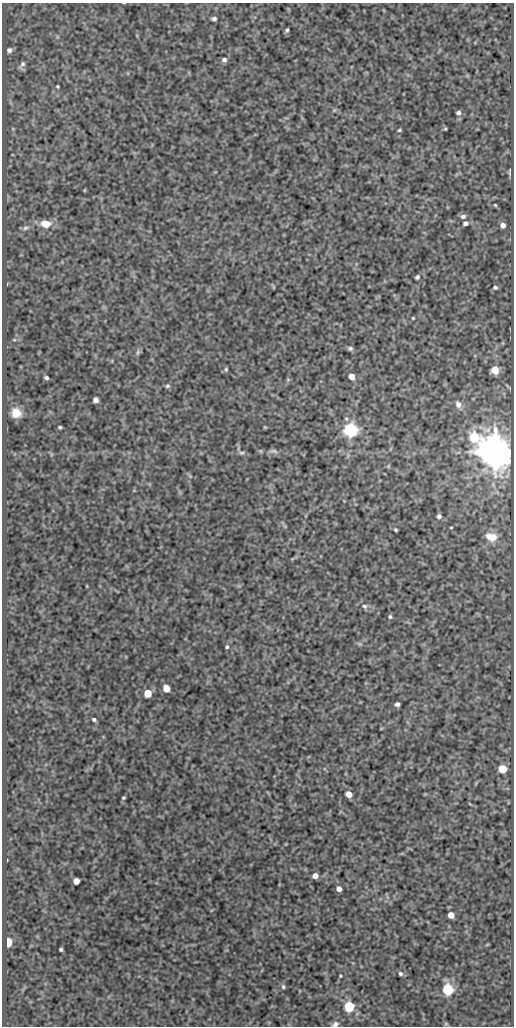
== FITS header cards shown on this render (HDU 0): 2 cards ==
NAXIS1  =                  512
NAXIS2  =                 1024

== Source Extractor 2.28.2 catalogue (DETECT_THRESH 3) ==
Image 512 x 1024 px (HDU 0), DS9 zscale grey, 1 PNG px = 1 image px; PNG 516 x 1028 px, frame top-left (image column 1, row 1024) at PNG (2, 3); no overlay
Background 80.4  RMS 0.55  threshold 1.64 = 3 sigma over >= 5 px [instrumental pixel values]
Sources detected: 72; all 72 listed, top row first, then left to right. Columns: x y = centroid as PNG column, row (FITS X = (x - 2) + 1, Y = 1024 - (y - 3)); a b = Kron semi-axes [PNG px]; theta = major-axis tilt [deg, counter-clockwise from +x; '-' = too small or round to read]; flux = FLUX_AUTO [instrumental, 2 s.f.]
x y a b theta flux
214 19 6 4 0 100
287 30 4 3 - 64
9 50 6 5 - 140
224 60 6 6 - 120
22 65 10 6 79 130
57 86 3 3 - 42
334 110 6 4 19 49
458 113 6 5 - 120
445 129 4 4 - 42
399 130 4 3 - 51
509 172 11 4 -90 74
84 190 5 3 - 31
495 205 4 4 - 42
463 216 7 6 - 120
465 223 7 5 17 130
46 224 11 8 -5 570
503 225 5 5 - 220
26 228 9 7 25 130
417 277 5 4 - 78
274 287 6 4 -89 34
495 287 6 5 - 73
413 318 3 3 - 34
14 340 6 3 18 46
503 343 5 3 - 34
350 348 6 5 - 83
138 352 9 5 76 84
226 369 5 4 - 52
495 370 6 6 - 550
352 376 5 5 - 490
46 378 4 3 - 77
288 379 6 4 0 42
167 386 6 5 - 68
95 400 5 4 - 190
458 404 10 7 -67 170
16 413 9 8 - 650
60 427 3 3 - 52
265 427 4 3 - 36
350 430 6 6 - 12000
474 438 9 7 89 2300
273 451 13 5 -9 120
495 452 9 8 - 130000
241 453 9 5 -8 93
388 466 6 3 72 38
190 476 6 4 -47 52
439 516 5 5 - 110
451 527 3 2 - 29
396 530 4 3 - 53
491 537 13 9 -16 490
364 606 8 6 -11 110
390 617 5 4 - 62
359 644 8 3 -19 59
227 647 4 4 - 55
166 688 5 5 - 820
148 693 5 5 - 860
397 704 4 4 - 120
94 719 5 4 - 78
502 769 5 5 - 1300
349 794 5 5 - 440
124 798 3 3 - 45
315 876 5 5 - 310
76 881 5 5 - 470
339 889 5 4 - 250
451 915 5 5 - 440
8 942 5 4 - 2500
61 949 4 3 - 69
400 974 6 5 - 77
340 976 3 3 - 35
283 987 6 5 - 69
448 990 6 5 - 5400
349 1006 5 5 - 4300
335 1024 9 6 28 150
446 1024 6 4 -19 40
At the frame edge (FLAGS 8, measured only in part): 1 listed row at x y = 335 1024